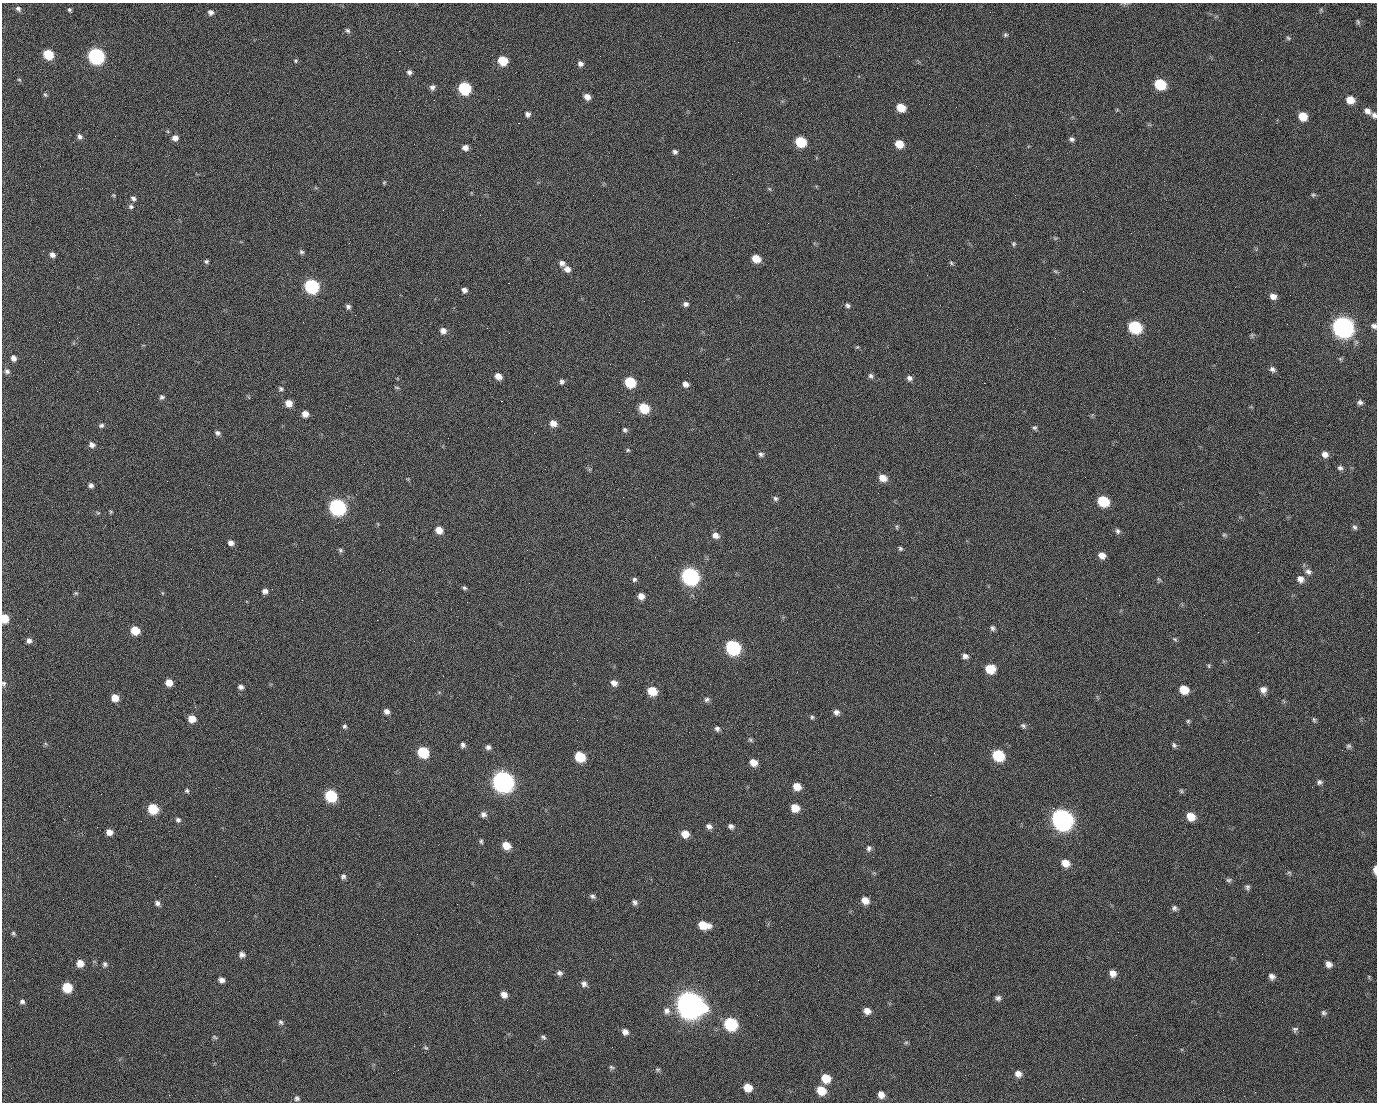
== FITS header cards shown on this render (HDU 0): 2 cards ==
NAXIS1  =                 1375 / length of data axis 1
NAXIS2  =                 1100 / length of data axis 2

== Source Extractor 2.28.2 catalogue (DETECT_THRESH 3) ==
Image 1375 x 1100 px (HDU 0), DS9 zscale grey, 1 PNG px = 1 image px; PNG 1379 x 1104 px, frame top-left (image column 1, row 1100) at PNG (2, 3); no overlay
Background 1460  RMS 29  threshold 87.8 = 3 sigma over >= 5 px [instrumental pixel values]
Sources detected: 253; all 253 listed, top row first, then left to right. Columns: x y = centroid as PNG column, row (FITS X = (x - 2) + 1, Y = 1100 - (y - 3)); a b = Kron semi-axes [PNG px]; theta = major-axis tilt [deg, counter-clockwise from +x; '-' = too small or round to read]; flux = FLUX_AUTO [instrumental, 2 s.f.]
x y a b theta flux
18 9 7 6 - 5.2e+03
71 11 5 3 - 6.4e+03
210 12 6 6 - 7.3e+03
990 12 2 2 - 1.9e+03
1358 22 8 5 -71 3.2e+03
347 31 7 5 -43 4.1e+03
1005 35 6 5 - 3.5e+03
1288 38 6 5 - 3.1e+03
399 51 2 2 - 2.3e+04
48 54 7 6 - 7.4e+04
96 56 8 7 - 5.1e+05
839 56 2 2 - 8.4e+02
295 61 5 5 - 2.6e+03
502 61 7 6 - 5.8e+04
580 64 7 6 - 7.9e+03
409 72 6 6 - 5.8e+03
19 80 5 3 - 2.1e+03
1160 84 8 7 - 1.0e+05
432 87 6 6 - 7.1e+03
464 88 8 7 - 1.8e+05
45 95 7 5 -61 3.3e+03
587 97 7 6 - 1.3e+04
498 99 2 2 - 1.2e+03
434 100 2 2 - 4.2e+03
1350 100 8 7 - 2.5e+04
901 108 7 6 - 3.6e+04
1367 111 9 7 -39 1.1e+04
528 114 6 6 - 6.5e+03
1374 115 7 6 - 6.3e+03
1303 116 7 7 - 3.5e+04
518 123 2 2 - 2.6e+04
80 136 7 6 - 6.1e+03
175 138 7 6 - 1.1e+04
1072 139 7 6 - 4.9e+03
800 142 7 7 - 9.1e+04
899 144 7 6 - 3.1e+04
465 148 6 6 - 1.0e+04
675 152 6 5 - 5.0e+03
384 183 5 4 - 2.2e+03
770 189 6 3 -69 2.5e+03
113 195 5 4 - 2.2e+03
1015 195 2 2 - 7.1e+03
1313 195 7 5 11 3.4e+03
133 198 7 5 -52 5.8e+03
131 207 6 6 - 4.4e+03
1055 238 7 4 -17 2.6e+03
349 243 2 2 - 8.3e+02
1014 244 6 5 - 3.2e+03
301 252 7 5 -34 4.0e+03
52 255 6 5 - 8.5e+03
756 259 7 6 - 3.2e+04
206 261 5 5 - 3.7e+03
562 263 7 6 - 8.2e+03
951 263 6 5 - 2.9e+03
567 269 8 7 - 1.1e+04
1055 271 7 4 -19 2.9e+03
927 275 2 2 - 9.6e+02
508 283 2 2 - 5.7e+04
311 286 8 7 - 3.1e+05
464 290 6 5 - 7.4e+03
1083 291 2 2 - 3.6e+03
1290 295 2 2 - 1.8e+03
1273 296 7 6 - 1.2e+04
686 304 7 6 - 6.1e+03
847 305 6 5 - 4.5e+03
348 307 6 6 - 5.2e+03
355 315 2 2 - 1.1e+03
59 322 3 2 - 1.4e+03
1287 324 2 2 - 1.3e+03
1374 326 7 6 - 6.3e+03
1135 327 8 7 - 1.8e+05
1342 327 10 8 -33 1.4e+06
443 331 7 6 - 1.0e+04
1252 335 7 4 90 3.1e+03
857 347 5 4 - 2.2e+03
13 358 7 6 - 8.4e+03
1272 369 7 6 - 6.4e+03
7 371 8 6 -42 6.0e+03
498 376 7 6 - 1.6e+04
871 376 8 6 -49 5.3e+03
909 378 6 6 - 7.0e+03
562 382 6 6 - 5.4e+03
630 382 7 7 - 9.3e+04
984 383 2 2 - 2.1e+04
685 384 7 6 - 1.0e+04
397 387 8 4 -9 2.6e+03
281 389 6 5 - 3.9e+03
97 391 2 2 - 1.2e+03
162 397 6 5 - 4.7e+03
501 401 3 2 - 5.8e+04
1360 402 7 6 - 5.8e+03
289 403 7 6 - 1.9e+04
644 408 8 7 - 6.9e+04
619 412 2 2 - 8.4e+02
305 414 6 6 - 1.4e+04
553 423 7 7 - 1.5e+04
101 425 7 6 - 4.8e+03
1035 428 6 5 - 3.8e+03
625 430 6 5 - 4.2e+03
217 433 7 6 - 5.7e+03
92 445 7 6 - 8.5e+03
628 450 5 4 - 2.8e+03
761 454 7 6 - 5.5e+03
1325 454 8 7 - 1.0e+04
1340 468 6 6 - 5.3e+03
883 478 8 7 - 2.1e+04
91 485 6 5 - 5.9e+03
623 497 2 2 - 3.1e+03
775 499 7 6 - 4.9e+03
1103 501 8 7 - 9.0e+04
337 507 8 8 - 5.6e+05
111 512 5 4 - 2.3e+03
98 513 6 3 -19 2.4e+03
897 527 7 4 83 2.6e+03
1355 527 7 6 - 4.6e+03
439 530 7 6 - 2.0e+04
1118 531 8 6 -67 5.5e+03
716 535 9 7 -27 1.0e+04
1224 535 7 5 11 3.3e+03
231 543 7 6 - 9.3e+03
900 548 5 5 - 3.6e+03
340 550 6 5 - 3.7e+03
1102 555 8 6 -24 1.4e+04
655 557 2 2 - 9.3e+02
1308 572 9 7 -38 8.2e+03
690 576 9 8 - 6.7e+05
634 579 6 6 - 4.2e+03
1159 579 7 4 -33 2.9e+03
1300 579 9 8 - 1.3e+04
464 588 6 5 - 3.6e+03
265 591 6 6 - 7.6e+03
76 593 6 5 - 2.9e+03
641 596 6 5 - 1.3e+04
4 618 7 6 - 3.9e+04
27 619 2 2 - 4.2e+03
377 620 2 2 - 1.2e+04
992 628 7 6 - 5.2e+03
135 630 7 6 - 4.0e+04
1175 639 6 4 -22 3.2e+03
29 640 6 6 - 7.3e+03
414 641 2 2 - 8.6e+02
733 647 9 8 - 3.2e+05
965 656 7 6 - 7.8e+03
1209 666 7 4 73 2.8e+03
990 669 8 7 - 4.6e+04
443 676 2 2 - 1.3e+03
169 682 6 6 - 1.9e+04
4 683 7 6 - 4.4e+03
614 683 8 7 - 1.1e+04
241 687 6 6 - 6.5e+03
1184 690 7 7 - 3.7e+04
1263 690 8 7 - 1.2e+04
652 691 8 7 - 4.5e+04
115 698 7 7 - 2.0e+04
707 699 7 6 - 5.5e+03
387 711 6 5 - 7.6e+03
836 712 7 7 - 7.8e+03
812 717 6 5 - 3.2e+03
192 719 7 7 - 2.1e+04
1314 720 7 4 -79 3.3e+03
1188 721 5 5 - 2.9e+03
345 726 6 5 - 4.0e+03
1023 726 7 6 - 4.4e+03
717 729 7 6 - 5.6e+03
750 740 6 5 - 3.2e+03
463 745 6 5 - 5.6e+03
1174 745 7 5 -64 4.3e+03
1349 746 7 6 - 4.1e+03
488 747 7 6 - 6.7e+03
423 752 8 7 - 9.7e+04
934 753 2 2 - 1.8e+03
998 755 8 7 - 1.2e+05
580 757 8 7 - 7.1e+04
753 762 7 6 - 2.0e+04
503 781 9 8 - 1.5e+06
1319 782 7 6 - 5.2e+03
797 786 7 6 - 2.3e+04
187 791 6 5 - 3.6e+03
1181 791 6 5 - 3.1e+03
101 794 2 2 - 2.4e+03
331 795 8 7 - 1.3e+05
930 795 2 2 - 8.2e+03
69 806 2 2 - 7.8e+02
795 808 7 6 - 2.8e+04
1053 808 2 2 - 1.7e+04
153 809 7 7 - 7.1e+04
483 814 7 7 - 7.8e+03
1191 817 8 7 - 3.1e+04
1062 819 10 9 - 1.5e+06
178 820 7 6 - 5.1e+03
709 826 7 6 - 7.3e+03
731 826 7 6 - 6.0e+03
109 832 7 6 - 1.2e+04
685 834 7 7 - 2.0e+04
481 841 6 5 - 3.4e+03
506 845 8 7 - 2.7e+04
869 848 8 6 79 5.6e+03
1065 863 8 7 - 2.3e+04
1375 870 7 3 -89 1.4e+04
1289 872 7 4 -1 3.0e+03
343 876 7 6 - 5.4e+03
1229 880 7 5 7 4.1e+03
1247 887 7 6 - 4.7e+03
592 896 8 5 -23 5.0e+03
63 899 2 2 - 1.0e+03
865 900 8 6 -33 1.9e+04
635 902 7 6 - 5.6e+03
157 903 7 6 - 6.2e+03
457 904 2 2 - 1.5e+03
1174 908 7 6 - 5.6e+03
229 921 2 2 - 8.0e+02
703 925 10 7 -13 4.1e+04
1118 932 2 2 - 2.4e+03
13 933 6 5 - 3.2e+03
242 954 7 6 - 8.0e+03
610 959 2 2 - 2.4e+03
80 963 7 7 - 1.8e+04
105 964 7 6 - 4.6e+03
1329 964 7 6 - 1.0e+04
559 973 8 6 -32 6.0e+03
1113 973 7 7 - 1.3e+04
1272 976 8 7 - 8.3e+03
1369 977 6 3 -72 2.3e+03
221 980 6 5 - 8.7e+03
758 980 3 2 - 1.9e+03
584 984 8 7 - 7.2e+03
67 987 7 7 - 5.9e+04
504 995 7 6 - 1.2e+04
998 998 7 6 - 5.9e+03
22 1002 7 6 - 5.0e+03
689 1005 12 10 -30 3.2e+06
667 1011 9 8 - 1.0e+04
867 1011 8 6 -28 1.3e+04
1324 1013 7 6 - 4.7e+03
757 1015 3 2 - 1.5e+03
281 1022 7 6 - 4.3e+03
731 1024 8 8 - 1.9e+05
1295 1029 8 6 63 4.7e+03
625 1032 8 7 - 9.9e+03
1136 1035 2 2 - 9.3e+02
215 1037 8 5 -28 3.3e+03
543 1037 8 5 -39 4.4e+03
906 1042 6 4 1 2.6e+03
425 1048 7 5 -32 3.2e+03
611 1067 7 6 - 3.8e+03
658 1070 7 5 0 3.5e+03
1018 1074 8 7 - 1.2e+04
826 1078 8 7 - 3.5e+04
748 1087 7 7 - 2.8e+04
821 1090 9 7 -37 3.6e+04
881 1094 7 6 - 1.3e+04
169 1095 2 2 - 6.0e+03
297 1098 7 7 - 5.0e+03
At the frame edge (FLAGS 8, measured only in part): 5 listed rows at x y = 1374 115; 1374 326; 4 618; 4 683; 1375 870